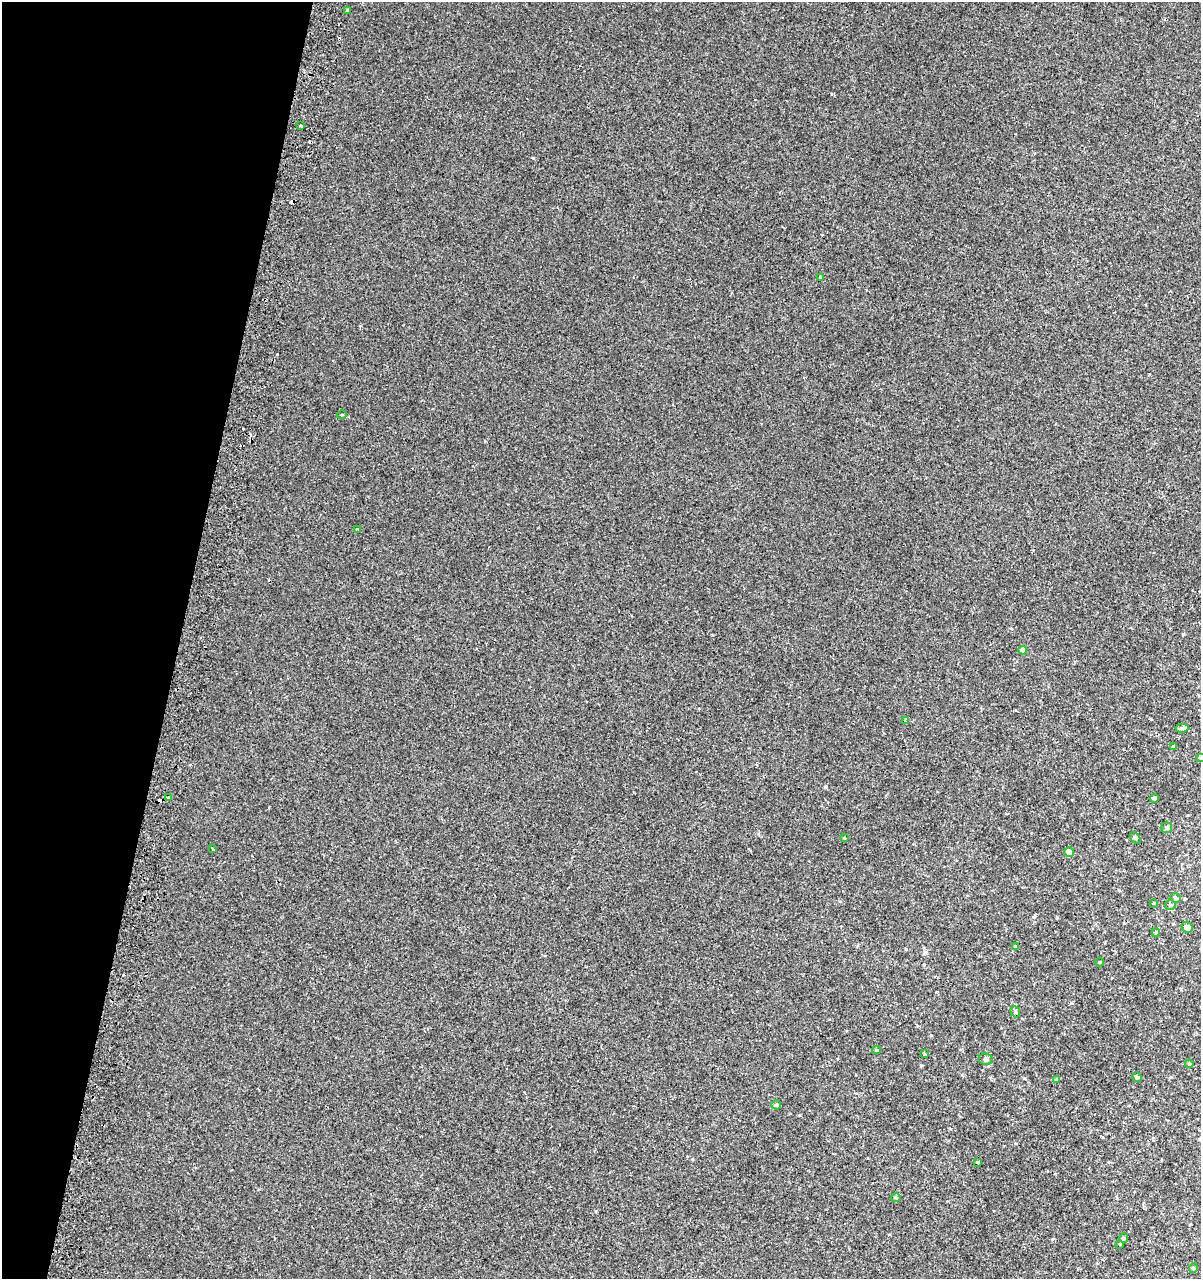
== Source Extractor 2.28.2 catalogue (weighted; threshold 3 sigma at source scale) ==
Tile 9 of 4 x 4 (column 1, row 3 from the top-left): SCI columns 267-1465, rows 1320-2596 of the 5390 x 5193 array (HDU 1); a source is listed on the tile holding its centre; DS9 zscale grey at full resolution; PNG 1203 x 1281 px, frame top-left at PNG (2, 2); each listed source drawn as its Kron ellipse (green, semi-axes under 4 px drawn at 4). Shown black and unused: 15% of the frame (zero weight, under 2 of 3 exposures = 3% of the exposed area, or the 3 px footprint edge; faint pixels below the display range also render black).
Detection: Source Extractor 2.28.2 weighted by HDU 2 'WHT'; one run over the whole footprint, this tile lists its part. Background 1.90e-04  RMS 0.0025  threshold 0.0112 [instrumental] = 3 sigma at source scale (4.5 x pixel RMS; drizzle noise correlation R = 1.50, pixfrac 1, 0.0396/0.0396 arcsec/px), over >= 5 px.
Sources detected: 44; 7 cosmic-ray / hot-pixel residue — neither listed nor drawn; the other 37 listed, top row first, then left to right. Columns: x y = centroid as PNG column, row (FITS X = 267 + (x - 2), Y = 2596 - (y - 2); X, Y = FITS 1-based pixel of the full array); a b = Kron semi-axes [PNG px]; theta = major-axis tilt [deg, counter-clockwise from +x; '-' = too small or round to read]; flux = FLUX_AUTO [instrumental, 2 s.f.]
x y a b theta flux
348 10 3 3 - 2.6
301 125 3 3 - 1.3
820 277 3 3 - 0.47
342 415 5 3 - 0.21
358 529 3 2 - 0.22
1023 650 4 4 - 1.3
905 720 4 3 - 0.7
1182 728 7 4 6 0.45
1173 747 4 4 - 0.34
1200 758 4 4 - 0.27
168 798 4 4 - 1.7
1154 798 4 3 - 0.65
1167 828 5 5 - 0.42
844 838 4 3 - 0.24
1135 838 6 4 -51 0.39
212 848 3 2 - 0.18
1069 852 5 4 - 1.3
1175 898 5 4 - 0.33
1153 903 4 3 - 0.17
1170 905 5 4 - 0.39
1187 927 6 5 - 0.76
1156 932 4 4 - 0.25
1015 946 4 4 - 0.19
1100 962 4 4 - 0.23
1015 1012 6 4 -69 0.39
876 1050 4 3 - 0.3
925 1054 4 3 - 0.22
986 1059 7 6 - 0.56
1189 1064 4 4 - 0.28
1137 1077 5 4 - 0.29
1057 1079 4 4 - 0.23
776 1105 4 4 - 0.4
978 1162 4 3 - 0.2
896 1197 5 3 - 0.23
1124 1238 5 4 - 0.29
1120 1244 3 3 - 0.2
1193 1268 4 4 - 0.26
Overlapping masked pixels (flux is a lower limit): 1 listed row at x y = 168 798
Isophote crosses this tile's border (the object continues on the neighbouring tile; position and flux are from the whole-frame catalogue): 1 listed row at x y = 1200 758
Unlisted compact peaks at least as high as the median listed source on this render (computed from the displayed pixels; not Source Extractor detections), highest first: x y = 533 158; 825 787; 1183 634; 921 1065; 1071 1003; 925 952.